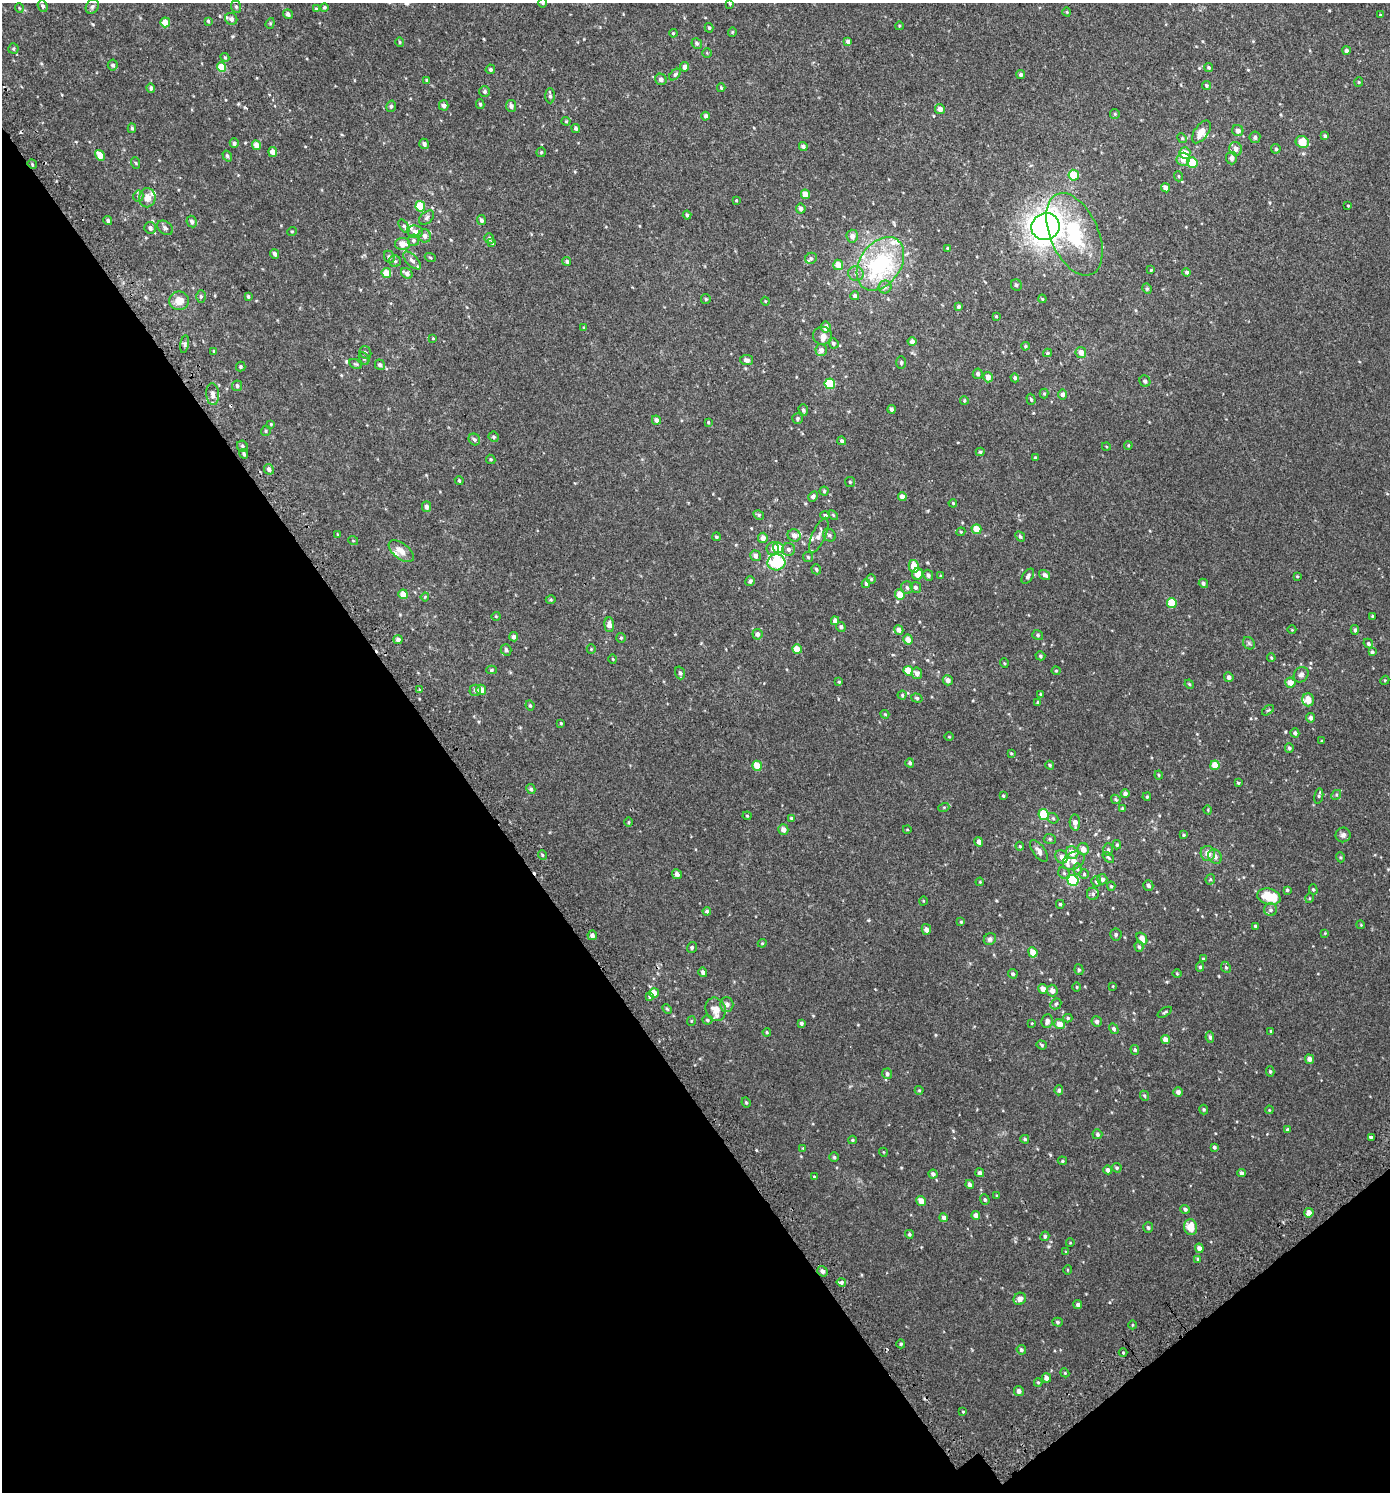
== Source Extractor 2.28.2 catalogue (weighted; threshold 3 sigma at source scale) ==
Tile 14 of 4 x 4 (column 2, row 4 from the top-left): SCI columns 1648-3035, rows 60-1549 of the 6007 x 6069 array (HDU 1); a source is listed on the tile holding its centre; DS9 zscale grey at full resolution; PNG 1392 x 1494 px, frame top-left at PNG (2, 3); each listed source drawn as its Kron ellipse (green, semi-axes under 4 px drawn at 4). Shown black and unused: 35% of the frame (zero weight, under 2 of 3 exposures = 3% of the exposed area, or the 3 px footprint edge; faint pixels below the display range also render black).
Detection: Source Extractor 2.28.2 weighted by HDU 2 'WHT'; one run over the whole footprint, this tile lists its part. Background 0.00218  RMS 0.0058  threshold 0.0262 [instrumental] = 3 sigma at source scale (4.5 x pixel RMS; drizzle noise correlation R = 1.50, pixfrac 1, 0.0396/0.0396 arcsec/px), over >= 5 px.
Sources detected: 461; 5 cosmic-ray / hot-pixel residue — neither listed nor drawn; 16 inside a brighter listed object's ellipse — not listed separately; the other 440 listed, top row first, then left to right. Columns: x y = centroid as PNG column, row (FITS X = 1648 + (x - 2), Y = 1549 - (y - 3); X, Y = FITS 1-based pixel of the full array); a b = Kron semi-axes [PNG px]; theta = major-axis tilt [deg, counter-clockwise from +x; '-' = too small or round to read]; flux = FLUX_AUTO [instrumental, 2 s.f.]
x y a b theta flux
543 3 4 4 - 0.59
730 4 4 3 - 0.52
43 6 6 5 - 1.4
92 7 8 6 57 1.3
236 7 6 5 - 0.82
324 7 4 4 - 0.79
19 8 5 3 - 0.41
316 9 4 3 - 0.73
1067 12 4 3 - 0.45
288 14 5 4 - 1.5
1380 15 4 3 - 0.42
231 19 6 5 - 2.3
208 21 4 3 - 0.74
165 22 5 4 - 5.7
270 23 5 4 - 0.65
899 26 4 3 - 0.48
709 28 5 4 - 0.72
732 32 4 4 - 0.61
673 33 4 3 - 0.52
848 41 4 4 - 2
400 42 5 4 - 0.66
697 43 5 5 - 1.2
13 49 5 5 - 0.84
1346 50 4 4 - 1.2
707 53 5 4 - 0.53
225 57 4 4 - 0.58
113 65 5 5 - 1.1
221 67 5 4 - 14
685 67 5 4 - 2.9
1209 68 4 4 - 0.81
490 69 5 4 - 1.3
675 75 7 4 45 0.95
1020 75 5 4 - 1.1
661 79 6 5 - 2.1
427 80 4 3 - 0.6
1359 82 5 4 - 0.67
1206 86 4 4 - 0.78
151 88 4 4 - 1.2
721 88 4 3 - 0.54
484 92 5 5 - 1
550 96 7 4 -89 1.1
480 104 5 4 - 0.78
444 105 5 5 - 2.3
391 106 6 4 75 0.99
511 106 6 5 - 2
940 109 5 5 - 2.4
1115 114 5 4 - 0.76
706 116 4 4 - 1.3
566 121 4 4 - 0.56
132 128 5 4 - 0.8
576 128 4 4 - 1.1
1238 131 6 5 - 2.3
1201 132 13 7 55 5.2
1325 136 4 3 - 1.1
1255 137 6 5 - 1.3
1182 138 5 4 - 0.7
1302 142 7 5 -23 8.1
234 143 5 4 - 1.5
424 144 5 5 - 1.6
256 145 5 4 - 4
803 146 4 4 - 1.8
1236 149 7 6 - 2.7
1276 149 5 4 - 0.98
273 152 5 4 - 4.5
541 152 5 4 - 0.65
1185 153 6 5 - 6.8
100 155 6 4 -59 5.7
227 156 6 4 -56 1
1231 158 6 5 - 2.3
1183 159 6 6 - 4.7
1192 162 5 5 - 10
136 163 6 3 -70 0.56
32 164 5 4 - 0.75
1074 175 5 5 - 11
1178 176 5 3 - 0.49
1166 188 4 4 - 3.1
805 194 5 4 - 4.8
138 196 5 5 - 0.98
147 198 9 8 - 4.2
736 200 3 3 - 0.49
1348 205 3 2 - 0.37
420 206 5 5 - 15
801 209 5 5 - 1.9
687 215 4 3 - 1
427 218 8 5 42 1.3
108 220 4 4 - 1.1
481 220 5 4 - 1.4
192 222 6 5 - 1.3
404 226 7 4 -54 0.93
1046 227 14 13 - 460
150 228 6 5 - 1.9
165 228 9 6 -37 1.3
292 231 5 3 - 0.42
415 232 8 6 -7 2.6
1074 234 44 24 -66 41
425 236 6 6 - 2.2
852 236 6 6 - 2.9
489 238 5 4 - 1.2
413 240 6 5 - 1
492 243 4 3 - 0.57
402 244 7 6 - 4.7
948 248 4 4 - 0.91
275 254 5 4 - 1.5
389 257 6 5 - 1.4
430 257 5 3 - 0.52
811 258 6 5 - 1.1
412 260 11 5 -45 2
395 261 6 5 - 1.2
567 261 4 4 - 1.1
880 264 29 20 55 60
838 265 5 5 - 6.3
1151 270 4 3 - 0.45
1187 272 4 4 - 1
386 273 5 5 - 7.5
407 273 6 5 - 2.2
856 274 8 7 - 2.2
1016 285 6 5 - 1.1
885 287 6 6 - 1.4
1147 289 5 4 - 0.89
201 296 6 5 - 0.92
248 296 3 3 - 0.79
855 296 4 4 - 1.5
706 299 5 4 - 0.8
1042 299 4 3 - 0.48
179 301 10 9 - 4.8
765 301 4 3 - 0.46
958 307 4 4 - 1.1
996 316 4 3 - 0.54
584 327 3 3 - 0.49
826 327 5 5 - 3.3
822 336 9 9 - 2.9
433 338 3 3 - 0.46
912 341 4 4 - 2.3
833 343 5 4 - 0.99
185 344 9 4 80 0.91
1025 346 4 3 - 0.63
821 350 6 6 - 2.8
214 351 4 3 - 0.52
365 352 6 5 - 1.1
1081 352 5 5 - 3.3
1047 353 4 3 - 0.77
364 358 7 5 -62 1
747 360 7 5 -12 2
901 363 6 4 89 0.82
355 364 7 4 -25 0.8
380 365 5 5 - 1.5
241 367 5 5 - 0.82
978 374 5 5 - 1.5
988 377 5 4 - 3.4
1015 378 4 4 - 0.93
1145 381 6 5 - 1.5
830 384 5 5 - 24
237 386 5 5 - 1.2
1044 393 5 4 - 0.61
213 394 11 6 -86 2.9
1063 394 5 4 - 1.5
1031 399 6 4 -72 0.83
964 400 4 3 - 0.64
891 409 4 4 - 1.3
803 410 6 4 -71 1.4
797 418 5 5 - 1
656 420 5 4 - 2
708 422 3 3 - 0.56
271 424 4 4 - 0.46
266 431 5 4 - 0.73
494 437 5 5 - 0.91
474 439 6 5 - 1.1
842 441 4 4 - 1.2
1128 445 4 4 - 0.55
242 446 6 5 - 1.1
1106 446 4 3 - 0.45
980 452 4 4 - 0.79
244 454 5 4 - 1.2
1035 458 4 3 - 0.68
491 459 5 4 - 0.62
269 469 5 5 - 1.9
459 481 4 3 - 0.71
850 482 5 5 - 0.71
824 491 4 4 - 0.71
902 496 4 4 - 2.9
813 497 5 4 - 1.8
953 503 4 3 - 0.53
426 507 5 4 - 2.2
759 515 5 4 - 0.96
825 515 4 4 - 1.1
833 515 6 3 -46 0.58
976 529 5 5 - 5.9
961 532 4 4 - 0.6
338 534 3 3 - 0.44
794 535 6 6 - 2.7
819 535 19 6 67 3.2
829 535 7 6 - 1.3
1020 536 5 4 - 0.76
716 537 4 4 - 0.72
763 538 5 5 - 2.7
353 540 5 3 - 0.43
773 548 6 6 - 2.3
778 548 5 5 - 8.9
788 549 6 6 - 1.5
401 551 15 7 -38 4.9
755 556 5 5 - 2.2
808 557 5 5 - 0.74
776 562 9 8 - 34
914 566 6 5 - 6.6
816 569 5 4 - 1.1
918 574 6 5 - 4.8
928 575 5 5 - 1.4
1045 575 6 4 -34 1.7
941 576 3 3 - 0.57
1028 576 8 5 57 1.4
1297 576 4 3 - 0.51
871 579 5 4 - 0.64
750 581 5 4 - 1.2
1203 583 5 4 - 1.1
866 584 4 3 - 0.9
916 587 5 5 - 1.2
907 588 6 6 - 1.4
403 594 5 4 - 5
900 594 5 5 - 6.4
425 597 4 4 - 0.48
551 600 5 3 - 0.61
1172 603 5 4 - 12
496 616 4 4 - 0.56
1372 616 4 3 - 0.59
835 621 4 4 - 2.6
609 625 7 5 -86 3.4
841 627 5 4 - 0.98
899 630 5 4 - 2.8
1292 630 4 3 - 0.37
1355 630 5 4 - 1
757 634 5 5 - 2
1038 635 5 5 - 0.97
514 637 4 4 - 1.8
621 638 5 5 - 0.78
908 639 5 5 - 3.8
398 640 4 4 - 1.6
1249 643 7 5 -46 1.1
1368 644 5 4 - 0.84
591 649 5 4 - 0.59
797 649 5 4 - 6.3
506 650 6 5 - 1.4
1372 652 4 4 - 0.94
1040 656 5 4 - 0.91
1271 658 4 3 - 0.5
613 659 4 3 - 0.45
1004 663 5 3 - 0.46
492 670 5 4 - 0.87
908 671 5 4 - 8
1056 671 4 4 - 0.61
680 673 6 5 - 1.3
917 673 6 5 - 2.8
1301 675 8 7 - 2
1229 677 5 4 - 1.8
948 680 5 5 - 1.9
1385 680 5 4 - 0.5
839 682 4 3 - 0.55
1290 683 5 5 - 4.7
1189 684 5 4 - 0.52
419 689 3 3 - 0.63
475 690 6 5 - 1.3
481 690 5 5 - 4.5
1040 694 4 3 - 0.44
902 695 4 4 - 0.61
917 698 6 4 -17 0.77
1308 700 6 5 - 5.3
1038 703 4 3 - 0.94
530 705 5 3 - 0.71
1268 710 7 3 36 0.57
885 714 4 4 - 0.62
1311 718 5 4 - 1.6
561 723 4 3 - 0.46
1295 733 5 4 - 1.2
949 737 5 3 - 0.41
1322 741 3 3 - 0.58
1289 748 4 4 - 1
1011 753 3 3 - 0.55
910 763 4 4 - 1.1
1050 765 4 4 - 0.83
1215 765 5 4 - 7.4
757 766 5 4 - 8.7
1159 775 4 4 - 0.64
1238 783 4 3 - 0.6
531 789 5 4 - 1.1
1125 793 4 4 - 1.9
1336 795 5 4 - 0.76
1003 796 4 3 - 0.52
1319 796 8 4 78 1
1147 797 4 3 - 0.68
1116 799 5 4 - 0.77
944 807 5 3 - 0.54
1122 808 4 3 - 0.52
1208 810 5 3 - 0.43
1044 814 6 5 - 15
747 816 4 4 - 0.51
791 818 3 3 - 0.53
1053 818 6 4 -43 0.83
629 822 5 3 - 0.55
1075 822 8 5 -86 3.1
783 829 5 5 - 3
907 829 4 3 - 0.41
1183 835 4 3 - 0.66
1343 835 7 7 - 1.9
1050 839 6 5 - 0.89
979 842 5 4 - 2.6
1117 845 4 3 - 0.75
1020 846 4 3 - 0.6
1083 849 6 5 - 4
1108 850 6 5 - 1.3
1039 851 12 6 -54 2.8
1072 853 6 6 - 5.6
1208 853 8 7 - 4.5
542 855 5 3 - 0.58
1215 856 8 6 -59 2.5
1061 857 7 6 - 2.4
1108 857 7 4 -41 0.78
1340 857 5 3 - 0.54
1074 861 11 8 29 5
1077 869 5 4 - 0.73
1064 873 6 5 - 1
677 874 5 4 - 2
1084 874 5 5 - 0.78
1102 879 5 5 - 1.8
1210 879 5 4 - 0.69
1073 880 6 5 - 31
1096 881 5 4 - 1
980 882 4 3 - 0.42
1148 885 5 5 - 1.5
1111 886 4 4 - 0.71
1313 889 5 4 - 0.76
1287 890 4 4 - 0.65
1093 894 6 6 - 1.3
1269 897 12 8 -17 14
1310 898 5 3 - 0.44
923 901 4 3 - 0.39
1060 904 4 3 - 0.84
1271 910 6 6 - 1.4
707 911 4 4 - 1
961 922 4 4 - 0.63
1361 925 4 3 - 0.43
1255 926 4 3 - 0.73
926 929 5 4 - 1.9
1325 933 4 3 - 0.43
592 935 5 5 - 2
1116 935 6 5 - 1.1
1142 938 6 4 -55 3.6
990 939 6 5 - 1.7
762 943 4 4 - 0.53
692 947 5 5 - 0.88
1139 947 5 4 - 0.88
1033 952 5 4 - 6.7
1203 959 4 4 - 0.51
1200 967 4 4 - 0.9
1226 967 6 4 -66 0.85
1079 970 5 4 - 0.94
703 972 5 4 - 1.4
1013 974 5 4 - 0.98
1177 974 5 3 - 0.46
1113 986 3 2 - 0.35
1077 987 4 3 - 0.46
1043 989 5 5 - 3.7
1052 991 6 5 - 3.1
654 993 5 4 - 5.5
649 996 4 3 - 1.3
1056 1004 6 5 - 0.89
727 1005 7 6 - 2.3
667 1009 5 3 - 0.62
716 1009 12 10 -68 6.4
1165 1012 8 3 31 0.79
1068 1018 4 4 - 0.83
707 1020 5 4 - 0.76
691 1021 5 4 - 0.55
1047 1021 7 5 80 2.4
1097 1021 5 5 - 1.6
801 1023 4 4 - 1
1032 1023 4 3 - 0.4
1060 1024 5 5 - 4.9
1114 1029 5 4 - 1.3
1271 1031 3 3 - 0.57
767 1032 4 3 - 0.54
1210 1037 6 4 -80 1.2
1165 1040 4 4 - 3.5
1042 1045 5 4 - 0.76
1135 1050 5 4 - 0.87
1309 1059 5 4 - 3
1270 1071 5 4 - 0.79
887 1074 5 5 - 1.4
919 1090 4 4 - 0.57
1059 1090 5 4 - 1.1
1178 1092 5 4 - 1.7
1144 1096 5 4 - 0.78
746 1102 5 3 - 0.67
1204 1109 5 4 - 0.73
1269 1110 4 3 - 0.46
1287 1130 4 4 - 1.1
1097 1134 5 5 - 1
1371 1137 4 3 - 2.2
1025 1139 4 4 - 0.9
852 1140 4 4 - 0.6
1214 1147 3 3 - 0.93
803 1148 4 4 - 0.45
883 1152 4 3 - 0.38
834 1157 5 4 - 0.86
1062 1161 4 4 - 0.68
1117 1168 5 4 - 0.88
1108 1170 4 4 - 1.8
980 1173 4 4 - 1.5
1241 1173 4 3 - 1.5
933 1174 4 4 - 1.4
814 1177 4 3 - 0.52
969 1184 4 4 - 1.6
997 1196 4 3 - 0.55
985 1200 5 4 - 0.85
921 1201 5 4 - 5.4
1185 1209 5 4 - 1.2
1309 1213 5 4 - 3.3
976 1216 4 4 - 2.4
944 1218 4 4 - 1.8
1148 1227 5 5 - 1.3
1191 1227 8 6 -79 7.2
909 1234 4 4 - 0.87
1045 1236 5 4 - 0.98
1070 1243 4 3 - 0.37
1199 1248 5 4 - 2.8
1066 1252 4 4 - 0.53
1198 1259 4 4 - 0.82
1067 1270 5 3 - 0.46
822 1271 5 5 - 2
841 1282 4 4 - 1.2
1020 1299 6 6 - 2.9
1078 1305 4 4 - 1.3
1057 1322 5 4 - 0.91
1133 1325 4 3 - 0.43
901 1344 4 4 - 0.78
1021 1350 5 4 - 1
1123 1352 4 3 - 0.48
1065 1373 4 3 - 0.48
1046 1378 4 4 - 2.8
1038 1382 4 4 - 0.61
1019 1391 5 4 - 1.7
963 1412 3 3 - 0.51
Overlapping masked pixels (flux is a lower limit): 1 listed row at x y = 32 164
Isophote crosses this tile's border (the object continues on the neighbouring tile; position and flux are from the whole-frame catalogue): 1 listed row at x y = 543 3